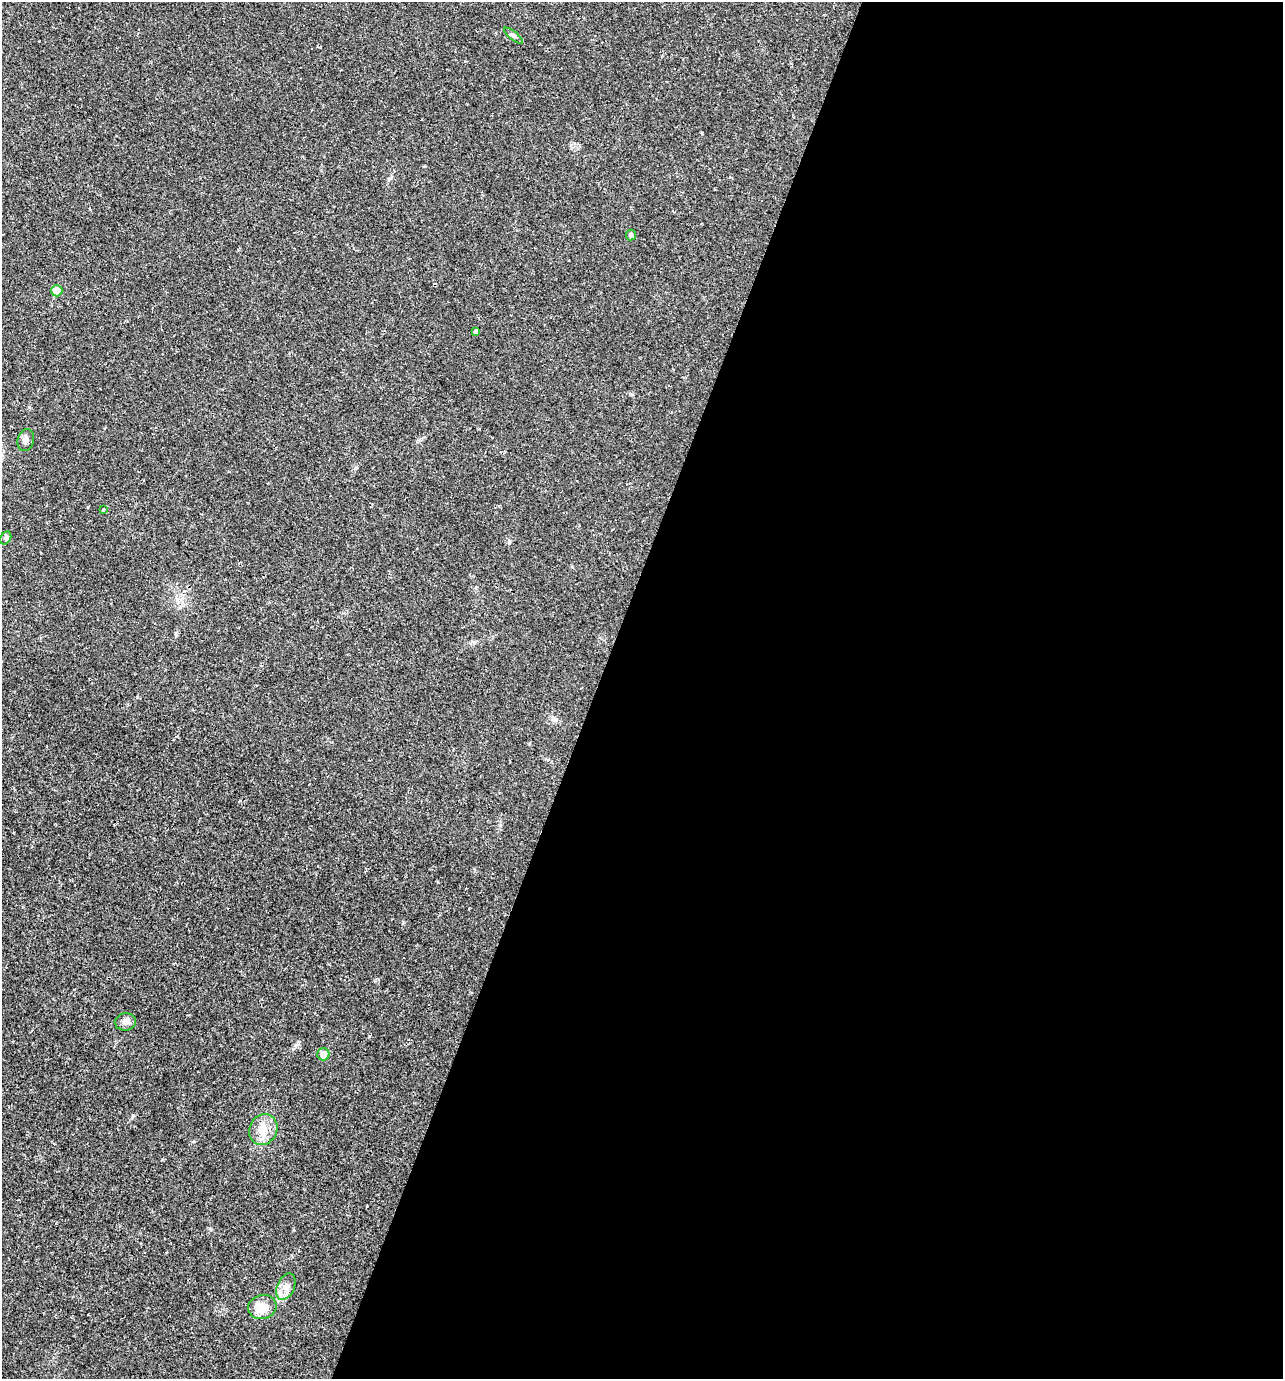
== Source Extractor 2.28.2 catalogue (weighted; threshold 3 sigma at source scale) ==
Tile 12 of 4 x 4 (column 4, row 3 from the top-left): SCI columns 4109-5389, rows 1378-2754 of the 5523 x 5509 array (HDU 1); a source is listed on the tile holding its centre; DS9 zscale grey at full resolution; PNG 1285 x 1381 px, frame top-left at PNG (2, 2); each listed source drawn as its Kron ellipse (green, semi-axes under 4 px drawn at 4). Shown black and unused: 54% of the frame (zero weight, under 2 of 3 exposures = <1% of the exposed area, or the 3 px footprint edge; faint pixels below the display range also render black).
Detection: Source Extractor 2.28.2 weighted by HDU 2 'WHT'; one run over the whole footprint, this tile lists its part. Background 0.0291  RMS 0.0039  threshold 0.0177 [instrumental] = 3 sigma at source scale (4.5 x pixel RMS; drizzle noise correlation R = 1.50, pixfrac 1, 0.05/0.05 arcsec/px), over >= 5 px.
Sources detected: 15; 3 cosmic-ray / hot-pixel residue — neither listed nor drawn; the other 12 listed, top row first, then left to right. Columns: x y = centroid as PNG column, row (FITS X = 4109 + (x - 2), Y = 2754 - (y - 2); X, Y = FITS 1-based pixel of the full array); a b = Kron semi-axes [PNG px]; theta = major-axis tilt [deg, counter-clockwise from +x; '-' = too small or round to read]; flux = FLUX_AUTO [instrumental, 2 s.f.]
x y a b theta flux
514 36 11 4 -39 0.94
631 235 5 5 - 0.61
57 291 6 5 - 5.5
475 331 3 3 - 0.94
26 440 11 8 76 2
103 510 3 2 - 0.68
6 538 7 5 60 0.75
125 1022 11 8 10 1.9
323 1054 6 6 - 3.1
263 1129 16 13 64 5.9
286 1287 14 8 66 3
262 1307 14 12 13 5.4
Unlisted compact peaks at least as high as the median listed source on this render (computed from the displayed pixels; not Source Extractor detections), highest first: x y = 194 1141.